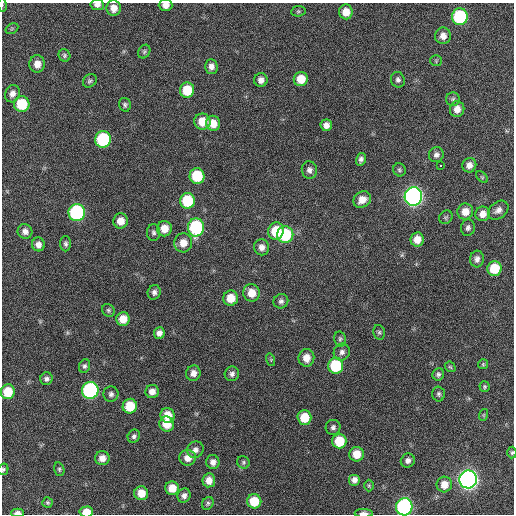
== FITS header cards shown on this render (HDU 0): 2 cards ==
NAXIS1  =                  512 / Axis length
NAXIS2  =                  512 / Axis length

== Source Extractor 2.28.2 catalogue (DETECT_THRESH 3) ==
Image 512 x 512 px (HDU 0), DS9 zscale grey, 1 PNG px = 1 image px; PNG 516 x 516 px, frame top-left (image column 1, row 512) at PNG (2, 3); each listed source drawn as its Kron ellipse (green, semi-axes under 4 px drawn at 4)
Background 378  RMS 9.4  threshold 28.1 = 3 sigma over >= 5 px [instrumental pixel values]
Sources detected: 118; all 118 listed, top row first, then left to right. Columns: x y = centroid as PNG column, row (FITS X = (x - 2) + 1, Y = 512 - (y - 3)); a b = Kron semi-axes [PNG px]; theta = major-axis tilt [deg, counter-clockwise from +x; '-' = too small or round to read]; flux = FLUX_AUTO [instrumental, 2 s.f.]
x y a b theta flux
2 5 7 3 -82 780
97 5 7 5 -6 3000
166 5 7 6 - 4000
114 8 8 7 - 5600
298 11 7 5 6 950
346 12 7 7 - 6700
460 17 8 8 - 57000
12 29 7 5 31 1100
443 36 8 8 - 4300
144 52 7 5 59 1200
64 55 6 5 - 1200
436 61 5 5 - 780
37 64 8 8 - 5700
211 66 7 6 - 3200
301 79 7 7 - 11000
261 80 7 6 - 3400
398 80 8 7 - 2000
90 81 7 6 - 1400
187 90 8 7 - 17000
12 94 9 7 67 3600
453 99 7 6 - 1500
22 104 8 7 - 22000
125 105 7 6 - 1400
457 109 8 7 - 5000
202 122 8 8 - 10000
213 123 7 7 - 7300
326 125 6 6 - 3500
103 139 8 8 - 51000
436 155 8 7 - 2300
361 159 6 5 - 1900
469 165 7 7 - 4000
440 166 3 3 - 3800
309 170 9 7 -77 2700
399 170 7 6 - 1200
197 176 8 7 - 28000
482 177 7 4 -45 950
413 197 9 9 - 290000
362 200 9 7 36 6500
187 201 8 7 - 30000
498 210 11 8 39 3300
465 212 8 8 - 6900
77 213 8 8 - 91000
483 214 7 7 - 5100
446 217 7 6 - 1000
121 221 7 7 - 6400
196 227 9 8 - 69000
468 228 8 7 - 1900
164 229 7 7 - 8100
25 231 7 7 - 3300
276 231 8 7 - 19000
154 232 8 6 90 1700
285 235 8 8 - 36000
417 239 7 6 - 6500
183 243 9 9 - 7000
38 244 7 6 - 3400
66 244 7 5 -89 1500
262 247 8 7 - 3800
477 259 8 7 - 2700
494 269 7 7 - 19000
154 292 7 6 - 2300
252 293 8 8 - 9200
231 298 7 7 - 9700
281 301 7 7 - 2000
108 310 7 6 - 1200
123 319 7 6 - 8200
379 332 7 5 -77 1400
159 333 6 5 - 3000
340 339 7 6 - 1400
342 352 8 8 - 2700
306 358 9 8 - 6500
271 360 6 4 -73 750
483 364 5 5 - 830
84 366 7 5 66 1500
336 366 8 7 - 34000
450 367 6 4 -42 850
193 373 7 7 - 3700
232 374 7 7 - 2300
438 374 6 5 - 1600
46 379 6 6 - 2100
485 387 5 5 - 990
90 390 8 8 - 120000
152 391 7 6 - 4200
8 392 7 7 - 16000
111 394 7 7 - 2100
439 394 7 6 - 1600
130 406 7 7 - 15000
167 415 7 7 - 9300
483 415 6 3 71 660
304 418 7 7 - 14000
167 424 7 7 - 9600
333 427 7 7 - 1900
134 436 7 6 - 1700
339 441 7 7 - 20000
195 450 8 8 - 3000
512 453 6 4 87 960
356 454 7 7 - 9400
102 458 7 7 - 4900
188 458 8 8 - 5600
408 461 7 6 - 2400
213 462 7 6 - 3200
243 462 6 6 - 1200
3 469 6 5 - 1000
59 469 7 5 -76 1100
468 479 9 9 - 370000
209 480 7 6 - 5200
354 480 6 5 - 3000
444 484 8 7 - 6400
369 486 6 5 - 860
172 488 7 7 - 8400
141 493 7 6 - 8500
184 496 7 6 - 2600
254 501 7 7 - 15000
47 503 5 5 - 1000
208 503 7 5 60 1100
404 507 8 8 - 120000
86 512 7 5 3 9200
18 513 6 4 -1 3000
364 513 9 3 0 2600
At the frame edge (FLAGS 8, measured only in part): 9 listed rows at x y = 2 5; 97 5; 166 5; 512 453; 3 469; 404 507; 86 512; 18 513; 364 513